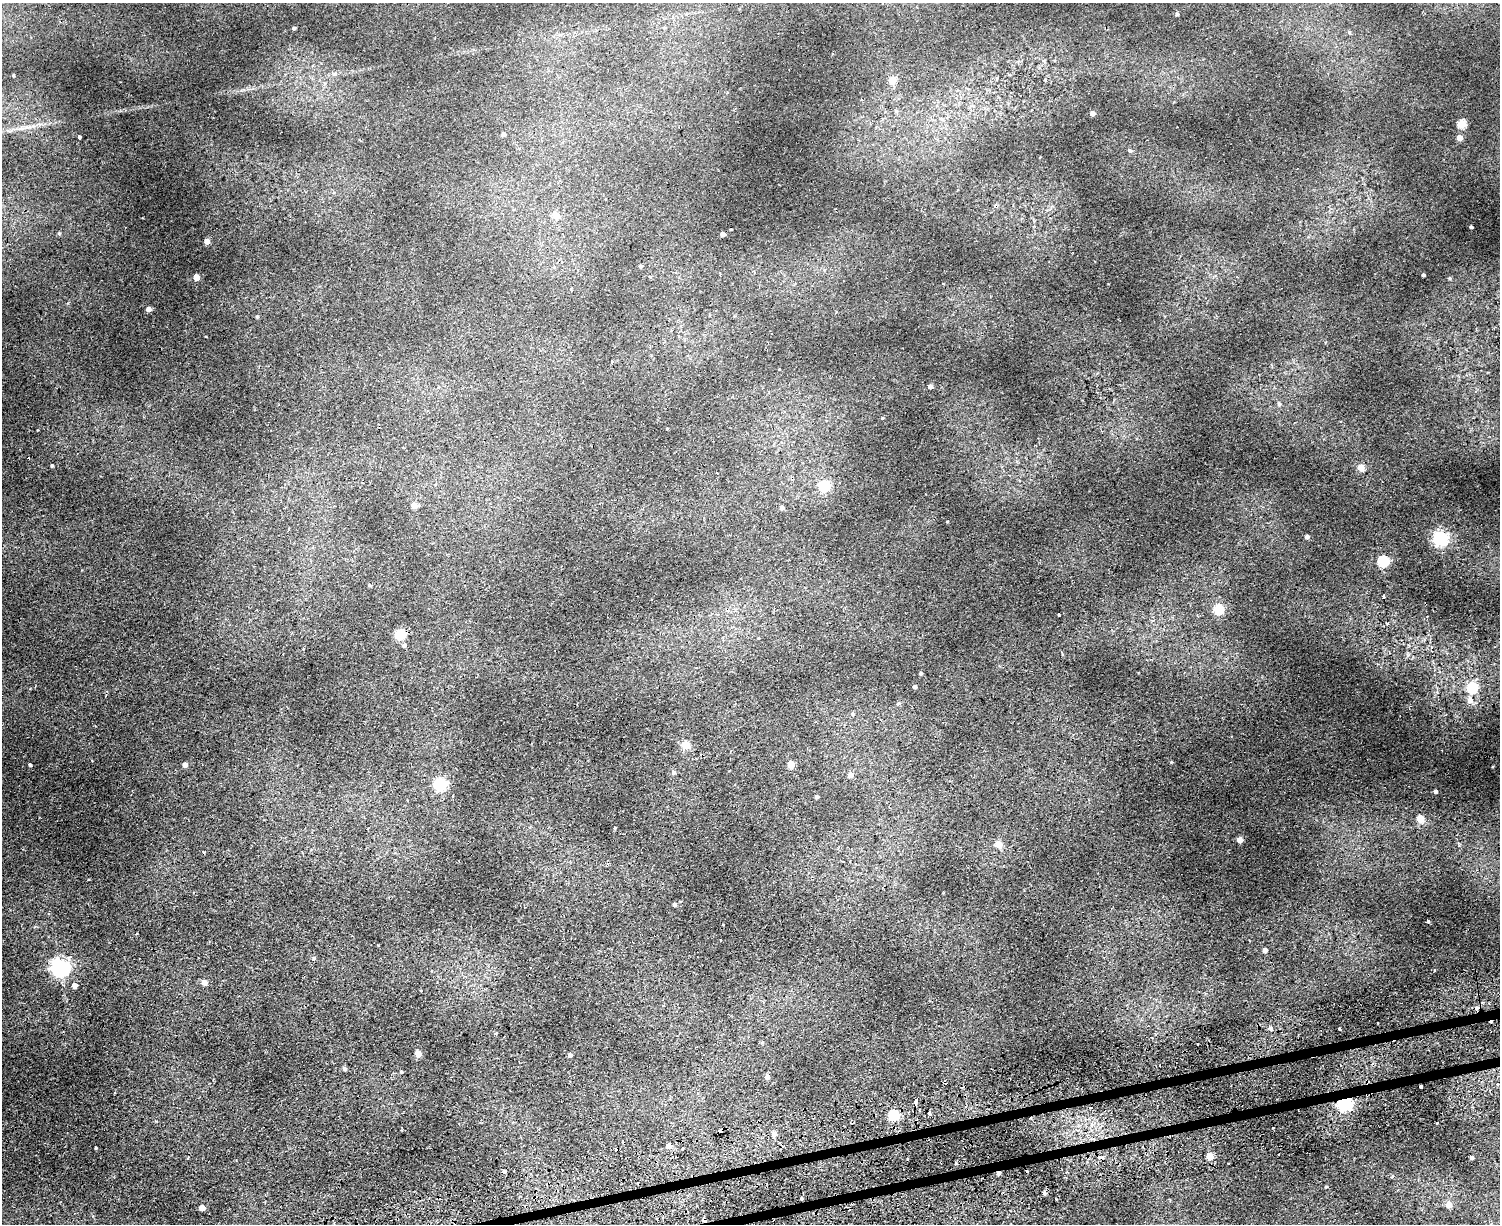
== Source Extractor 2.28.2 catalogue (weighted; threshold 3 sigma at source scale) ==
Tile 5 of 3 x 4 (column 2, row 2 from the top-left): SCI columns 1792-3289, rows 2501-3722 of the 4965 x 5000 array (HDU 1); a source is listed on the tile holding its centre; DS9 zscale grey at full resolution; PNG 1502 x 1226 px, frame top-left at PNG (2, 3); no overlay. Shown black and unused: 1% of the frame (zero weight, under 2 of 3 exposures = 4% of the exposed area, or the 3 px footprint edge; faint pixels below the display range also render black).
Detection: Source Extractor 2.28.2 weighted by HDU 2 'WHT'; one run over the whole footprint, this tile lists its part. Background 0.0318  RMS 0.0041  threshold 0.0185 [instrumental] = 3 sigma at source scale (4.5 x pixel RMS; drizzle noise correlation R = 1.50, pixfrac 1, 0.05/0.05 arcsec/px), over >= 5 px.
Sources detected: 125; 16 cosmic-ray / hot-pixel residue — not listed; the other 109 listed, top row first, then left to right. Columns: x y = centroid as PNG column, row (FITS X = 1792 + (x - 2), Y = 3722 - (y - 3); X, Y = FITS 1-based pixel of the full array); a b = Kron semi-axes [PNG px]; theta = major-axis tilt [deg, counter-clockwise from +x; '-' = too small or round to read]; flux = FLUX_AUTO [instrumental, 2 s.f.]
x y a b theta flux
1177 14 4 3 - 0.68
664 27 4 4 - 0.51
294 28 3 3 - 0.73
1349 32 5 4 - 0.61
13 75 3 3 - 0.34
892 80 5 5 - 9.7
1092 113 4 4 - 2
1461 124 5 5 - 19
503 134 4 3 - 0.95
79 137 3 3 - 1.4
1459 138 4 4 - 4.5
1130 150 5 5 - 0.62
556 215 5 5 - 6.1
1471 227 3 3 - 0.64
59 233 5 4 - 0.46
722 234 4 4 - 2.2
207 241 4 4 - 2.8
640 266 4 4 - 0.58
1423 275 3 3 - 0.85
196 277 4 4 - 6.6
1449 278 4 4 - 0.48
571 290 4 3 - 0.52
148 309 4 4 - 2.4
257 317 4 4 - 0.41
612 362 3 2 - 0.46
779 369 3 3 - 0.51
930 386 4 4 - 1.4
1279 404 6 5 - 0.73
882 418 4 3 - 0.31
667 429 3 2 - 0.56
52 466 4 3 - 0.47
1361 467 5 5 - 5.6
824 486 5 5 - 35
414 505 5 4 - 5
782 508 4 4 - 1.3
947 522 3 2 - 0.3
1307 537 4 4 - 1.5
1440 538 6 6 - 100
1383 561 5 5 - 36
370 585 4 3 - 0.47
1384 596 4 3 - 2.1
1218 609 5 5 - 26
1059 614 4 3 - 3
1387 623 3 3 - 1.5
400 634 5 5 - 23
404 645 3 3 - 2
921 673 4 3 - 0.67
915 687 4 3 - 0.94
1472 688 5 5 - 30
1470 700 8 7 - 2.9
898 703 5 5 - 0.76
852 714 5 4 - 0.68
685 745 5 5 - 12
1171 762 3 3 - 0.31
791 764 5 5 - 8.3
30 765 4 3 - 0.83
185 765 4 4 - 1.7
673 772 6 6 - 0.92
850 775 5 4 - 2.9
440 784 6 6 - 62
1435 792 4 3 - 1.2
816 797 3 3 - 0.84
1420 819 5 4 - 11
1240 840 4 4 - 3.3
998 844 5 5 - 6.2
608 864 4 4 - 0.59
674 905 4 4 - 0.89
1428 921 3 3 - 1.2
720 940 3 2 - 0.31
378 945 4 2 - 0.29
1265 950 4 4 - 2.1
314 958 5 3 - 0.56
60 967 7 6 - 170
204 982 5 5 - 3.3
74 986 5 5 - 2.3
1477 1008 4 4 - 1.9
1378 1023 2 2 - 0.32
1271 1028 4 3 - 2.5
1339 1028 3 3 - 4.5
762 1042 5 3 - 0.39
1197 1044 2 2 - 0.52
418 1053 5 4 - 5.5
570 1055 4 4 - 1
344 1068 5 5 - 0.94
401 1072 4 4 - 0.44
767 1077 4 4 - 1.7
1498 1084 4 3 - 0.99
915 1102 5 3 - 2.2
1344 1103 6 5 - 96
893 1115 5 5 - 30
1030 1118 3 3 - 0.62
1436 1123 3 3 - 1.1
1273 1128 3 2 - 0.39
774 1134 5 5 - 3.1
669 1146 5 4 - 2.9
96 1148 4 2 - 0.35
1210 1156 5 4 - 7.2
1100 1157 9 4 -5 1.5
1471 1158 4 3 - 0.95
907 1159 3 2 - 0.52
955 1163 3 3 - 0.46
504 1171 4 3 - 1.9
998 1173 4 4 - 1.1
1392 1176 4 3 - 0.71
1326 1187 4 3 - 0.33
1044 1193 5 3 - 0.85
801 1199 3 2 - 0.92
1449 1205 5 5 - 4.5
202 1208 5 4 - 3.4
Overlapping masked pixels (flux is a lower limit): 7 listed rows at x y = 1477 1008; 915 1102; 1344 1103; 1030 1118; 1100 1157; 998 1173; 801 1199
Unlisted compact peaks at least as high as the median listed source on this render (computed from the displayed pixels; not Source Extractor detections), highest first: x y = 68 303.